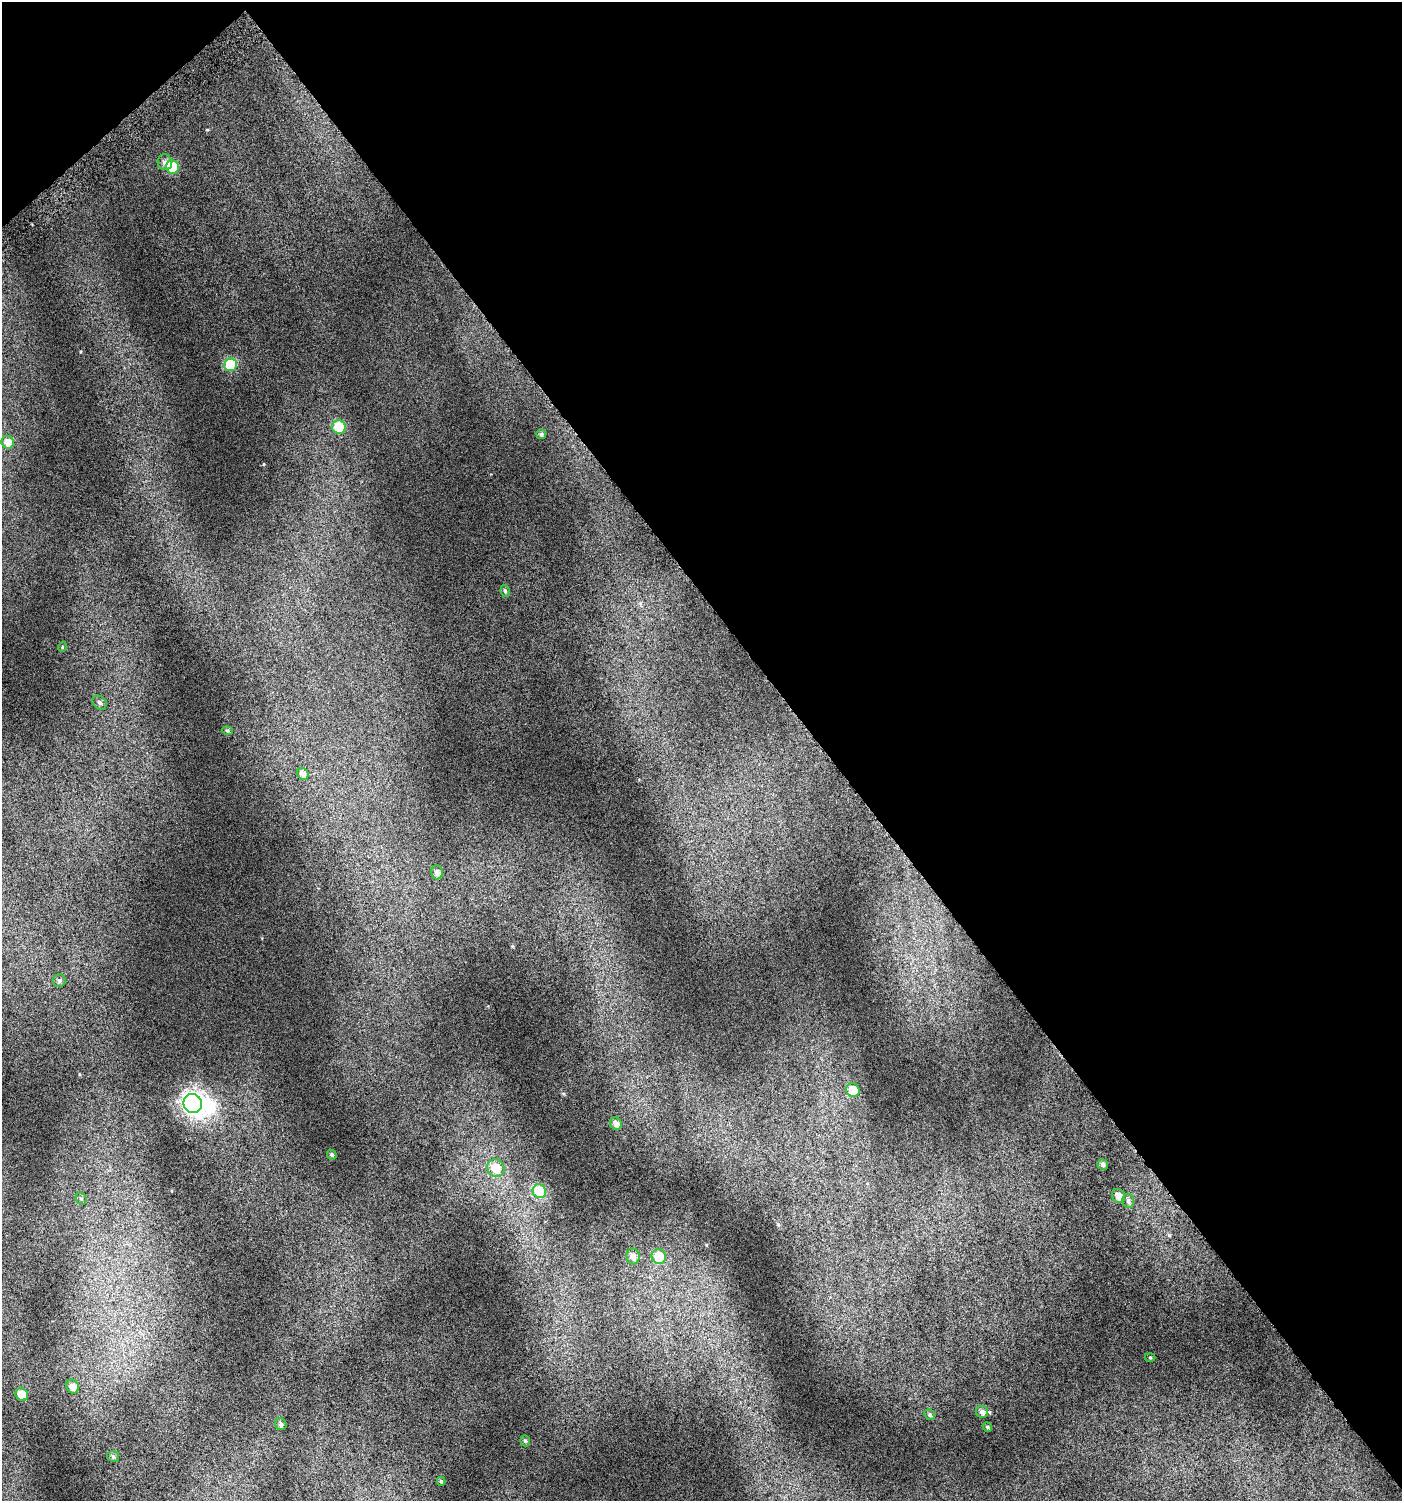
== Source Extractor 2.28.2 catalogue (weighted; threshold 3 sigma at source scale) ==
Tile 3 of 4 x 4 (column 3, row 1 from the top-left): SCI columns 3036-4435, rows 4531-6029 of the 6008 x 6064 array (HDU 1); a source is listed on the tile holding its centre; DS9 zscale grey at full resolution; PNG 1404 x 1503 px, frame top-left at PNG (2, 2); each listed source drawn as its Kron ellipse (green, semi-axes under 4 px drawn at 4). Shown black and unused: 43% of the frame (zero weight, under 4 of 7 exposures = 2% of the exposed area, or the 3 px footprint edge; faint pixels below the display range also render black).
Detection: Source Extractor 2.28.2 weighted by HDU 2 'WHT'; one run over the whole footprint, this tile lists its part. Background 0.0777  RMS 0.047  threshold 0.192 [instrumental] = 3 sigma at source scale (4.09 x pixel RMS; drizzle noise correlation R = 1.36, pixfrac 0.8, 0.0396/0.0396 arcsec/px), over >= 5 px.
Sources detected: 36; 1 inside a brighter object's white glare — neither listed nor drawn; the other 35 listed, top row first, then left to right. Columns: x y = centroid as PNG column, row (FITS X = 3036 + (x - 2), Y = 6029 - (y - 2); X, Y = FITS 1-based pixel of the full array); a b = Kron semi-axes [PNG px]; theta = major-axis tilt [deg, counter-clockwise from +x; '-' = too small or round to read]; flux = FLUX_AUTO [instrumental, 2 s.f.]
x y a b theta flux
165 162 8 7 - 19
173 167 6 6 - 180
231 365 6 6 - 200
339 427 7 6 - 160
541 434 5 5 - 9.9
8 442 6 6 - 31
505 591 6 4 -80 8.3
62 647 5 3 - 3.6
100 703 8 6 -46 13
227 731 5 4 - 6.1
303 774 6 5 - 23
437 872 7 6 - 19
59 981 6 6 - 9.9
853 1090 7 6 - 61
193 1103 10 9 - 2800
616 1123 6 5 - 19
332 1155 5 4 - 6.6
1103 1164 5 5 - 12
496 1168 9 8 - 86
539 1191 7 6 - 210
1119 1196 7 6 - 30
81 1199 6 5 - 7.5
1128 1201 7 5 -77 12
633 1256 8 6 -78 25
659 1257 7 7 - 120
1150 1357 5 3 - 4.3
73 1386 7 6 - 25
22 1394 6 6 - 74
982 1412 6 6 - 15
930 1415 6 5 - 8.7
281 1424 6 5 - 12
987 1427 5 4 - 5.6
525 1441 5 5 - 6.7
113 1456 6 5 - 7.2
441 1481 4 3 - 6.2
Unlisted compact peaks at least as high as the median listed source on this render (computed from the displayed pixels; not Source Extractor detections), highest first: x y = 207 130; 81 352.